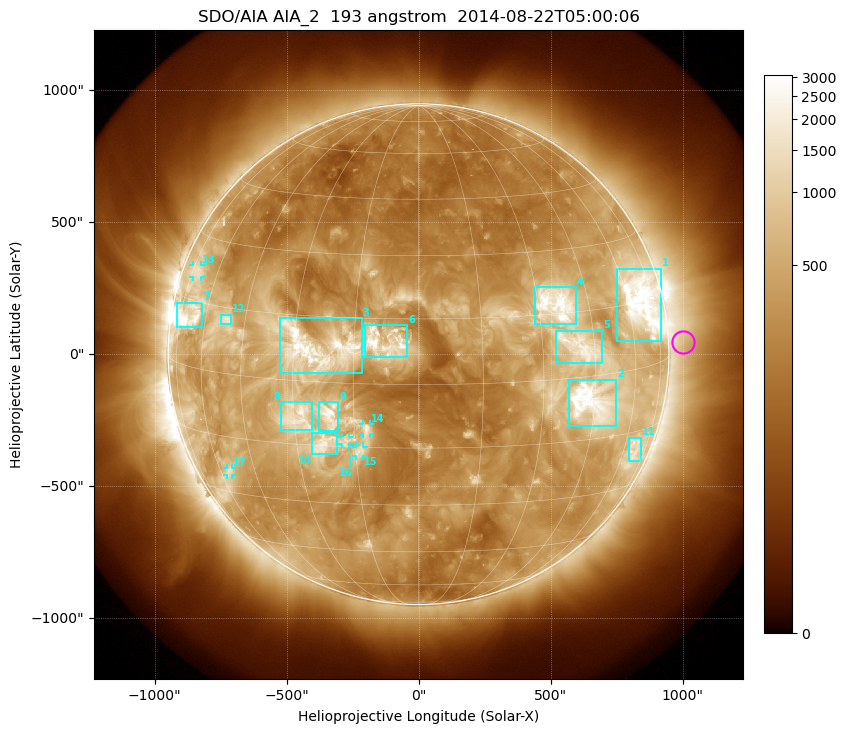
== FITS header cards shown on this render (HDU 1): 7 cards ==
TELESCOP= 'SDO/AIA'
INSTRUME= 'AIA_2'
WAVELNTH=                  193
WAVEUNIT= 'angstrom'
DATE-OBS= '2014-08-22T05:00:06.84'
CTYPE1  = 'HPLN-TAN'
CTYPE2  = 'HPLT-TAN'

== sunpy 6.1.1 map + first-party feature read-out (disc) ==
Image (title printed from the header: SDO/AIA AIA_2  193 angstrom  2014-08-22T05:00:06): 1024 x 1024 px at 2.4 arcsec/px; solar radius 949 arcsec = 395 px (full disc in frame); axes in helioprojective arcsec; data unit not stated in the header (colour bar unlabelled)
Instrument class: DISC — disc imager (sunpy class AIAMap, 193 A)
Bright regions (active regions / flare kernels): reference = the median radial profile (limb darkening/brightening removed); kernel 9 px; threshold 5 sigma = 915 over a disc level ~296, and >= 1.15x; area >= 12 px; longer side >= 9 px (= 22 arcsec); searched inside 0.97 R_sun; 17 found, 17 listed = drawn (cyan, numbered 1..; 5 of them under ~33 arcsec drawn as corner ticks so the feature stays visible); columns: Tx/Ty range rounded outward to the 5 arcsec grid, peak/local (2 s.f.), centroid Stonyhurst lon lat
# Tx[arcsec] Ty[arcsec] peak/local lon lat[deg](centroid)
1 750..920 45..325 13 +67 +15
2 570..750 -270..-95 12 +44 -6
3 -525..-215 -75..140 13 -24 +8
4 440..595 115..255 11 +35 +17
5 520..695 -35..90 6.5 +41 +7
6 -205..-40 -15..110 11 -8 +10
7 -915..-820 100..195 15 -69 +11
8 -520..-400 -290..-180 7.2 -29 -8
9 -380..-305 -295..-180 9.6 -21 -8
10 -405..-305 -380..-300 6.8 -23 -15
11 795..845 -405..-315 4.7 +66 -19
12 -750..-710 110..150 6.1 -51 +12
13 -855..-820 290..335 4.1 -72 +22
14 -210..-185 -305..-265 5.9 -12 -10
15 -240..-205 -385..-350 5.6 -14 -16
16 -290..-265 -340..-315 4.9 -17 -14
17 -725..-705 -460..-430 4.6 -56 -24
Off-limb structures (1.02-1.3 R_sun): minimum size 162 px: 4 found; the strongest spans PA ~240..300 deg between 1.02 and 1.3 R_sun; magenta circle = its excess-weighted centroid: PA ~275 deg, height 1.06 R_sun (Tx ~1000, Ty ~45 arcsec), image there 1.6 x the reference